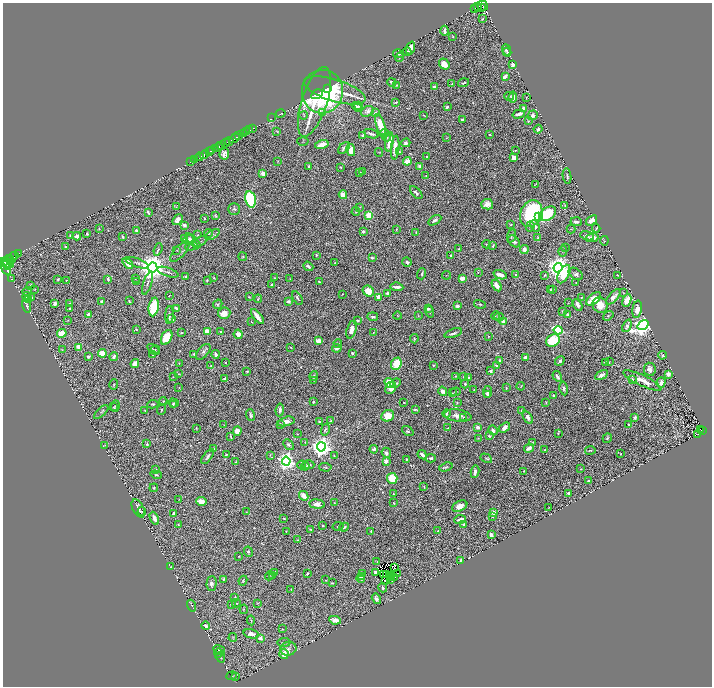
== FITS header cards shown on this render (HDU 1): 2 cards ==
NAXIS1  =                 1419
NAXIS2  =                 1368

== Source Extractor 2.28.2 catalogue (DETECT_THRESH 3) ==
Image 1419 x 1368 px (HDU 1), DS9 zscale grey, zoomed out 1/2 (1 PNG px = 2 x 2 image px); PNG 714 x 688 px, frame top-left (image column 2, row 1367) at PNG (3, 3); each listed source drawn as its Kron ellipse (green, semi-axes under 4 px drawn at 4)
Background 0.559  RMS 0.02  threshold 0.061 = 3 sigma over >= 5 px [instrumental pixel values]
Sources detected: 765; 66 cannot appear on this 1/2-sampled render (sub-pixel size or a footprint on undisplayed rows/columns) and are neither listed nor drawn; of the other 699, the 500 brightest by FLUX_AUTO listed and drawn (199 fainter detections omitted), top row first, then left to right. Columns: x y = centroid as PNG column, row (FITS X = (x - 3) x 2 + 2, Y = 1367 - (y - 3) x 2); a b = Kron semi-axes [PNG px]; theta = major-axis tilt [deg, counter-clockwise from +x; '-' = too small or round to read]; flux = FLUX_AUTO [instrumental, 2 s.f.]
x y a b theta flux
482 6 5 5 - 480
477 7 2 1 - 84
475 8 3 2 - 120
481 8 2 1 - 41
483 19 2 2 - 5.4
445 31 5 2 - 12
453 37 3 3 - 3.3
410 48 7 4 69 44
506 50 6 2 -70 7.9
407 52 4 2 - 8.8
507 52 4 2 - 7.9
398 54 5 3 - 4.2
399 57 5 3 - 5.3
444 64 6 4 -52 55
513 64 2 2 - 76
505 76 3 2 - 31
392 82 4 2 - 13
464 83 6 3 19 6.6
452 84 4 3 - 4.2
397 85 3 2 - 3.3
434 87 3 3 - 14
327 89 4 2 - 55
335 90 32 11 -17 190
322 92 22 20 86 460
317 94 6 2 32 69
509 96 5 2 - 4.7
513 97 5 4 - 26
526 97 2 2 - 2.4
314 102 36 12 72 230
396 102 4 2 - 7.1
359 106 4 3 - 4.8
357 107 6 3 -41 9.3
447 107 3 2 - 5.5
524 108 3 3 - 18
367 111 7 5 31 16
281 113 5 2 - 4.3
322 113 4 3 - 4.5
375 113 3 3 - 8.3
519 114 6 2 16 19
304 115 4 2 - 3
424 115 3 2 - 2.6
533 115 5 4 - 15
272 118 3 1 - 7.9
462 119 3 2 - 12
528 121 3 3 - 3.8
380 125 12 4 -74 86
253 128 2 1 - 130
538 129 4 4 - 14
250 130 3 1 - 36
277 131 4 2 - 3.5
246 132 2 1 - 38
385 133 4 4 - 17
243 134 3 2 - 240
371 134 7 2 -19 14
363 135 4 3 - 11
490 135 3 2 - 5.4
239 136 2 1 - 81
387 137 4 4 - 7.1
235 138 5 2 - 1600
446 138 3 2 - 2.3
229 141 4 2 - 300
303 141 5 4 - 4.1
389 142 9 3 82 58
226 143 4 2 - 310
406 143 4 4 - 16
322 144 7 3 15 47
220 146 2 1 - 52
218 147 2 1 - 200
344 148 7 4 45 11
395 148 12 3 85 40
215 149 3 2 - 49
212 150 3 2 - 250
351 150 6 4 -79 36
515 150 3 2 - 2.9
210 152 3 2 - 390
379 152 4 2 - 2.9
399 152 2 2 - 4.1
224 154 5 5 - 19
204 155 5 2 - 630
427 156 3 2 - 2.8
199 157 4 1 - 49
514 157 4 3 - 27
194 160 2 1 - 28
191 161 2 1 - 18
278 161 3 2 - 2.8
407 161 4 4 - 65
420 166 3 3 - 20
309 167 3 3 - 8.8
341 167 2 2 - 2.4
363 172 3 3 - 3
263 173 3 3 - 38
360 173 3 2 - 4.9
426 176 2 2 - 2.6
567 176 7 2 -81 8
535 184 3 1 - 2.3
416 193 8 4 -48 14
343 195 4 3 - 41
250 199 8 5 -77 510
487 204 6 5 - 24
565 206 3 2 - 3.4
176 207 3 2 - 2.4
360 207 4 2 - 2.5
234 209 6 6 - 12
148 212 4 2 - 10
356 212 4 3 - 4.3
531 213 14 10 63 490
548 214 9 6 34 270
215 215 3 2 - 4.4
369 215 3 3 - 220
539 217 3 2 - 23
204 219 3 2 - 2.7
177 220 6 4 48 21
435 220 7 4 32 15
591 220 6 3 38 27
576 222 5 3 - 11
184 225 4 3 - 15
511 225 2 2 - 4
530 226 5 4 - 7.5
535 226 6 3 -66 20
99 228 2 2 - 3.2
596 228 4 3 - 3.4
396 229 3 2 - 3.1
571 229 4 2 - 2.5
136 230 2 2 - 15
363 232 3 3 - 14
416 232 4 2 - 3.3
209 233 4 4 - 4.9
87 234 3 2 - 8.5
70 235 4 3 - 7.4
197 235 4 3 - 4.1
212 235 8 2 34 7.3
77 236 4 3 - 23
511 236 7 3 70 7.9
587 236 7 4 -18 11
123 237 3 2 - 5.8
538 238 3 3 - 4.3
592 238 6 4 13 35
184 239 2 2 - 6.8
189 240 6 4 38 13
193 241 9 3 -45 20
200 241 8 2 30 5.9
514 241 7 4 -44 14
604 241 4 3 - 2.6
486 244 4 3 - 2.8
191 246 6 2 16 3.4
493 246 3 2 - 7.6
65 247 4 3 - 6.8
565 247 3 2 - 2.3
158 249 6 3 71 7.3
458 249 2 2 - 5.3
177 250 3 3 - 2.4
524 250 4 3 - 23
180 251 13 5 47 17
563 251 5 3 - 4.2
19 253 2 1 - 67
15 255 2 1 - 73
316 255 2 2 - 4.1
451 256 4 2 - 6.1
243 257 4 3 - 4
12 258 6 3 54 1300
372 258 4 3 - 7.1
10 259 2 2 - 400
4 262 6 2 37 680
407 262 5 2 - 9.7
9 263 5 3 - 430
128 263 6 3 -52 63
137 263 12 3 -20 9.7
335 263 2 2 - 3.5
7 265 6 2 -60 1200
308 266 5 3 - 12
5 267 9 2 -63 1100
152 267 5 5 - 7400
558 268 5 4 - 4100
168 272 11 3 -18 12
478 272 3 2 - 2.3
422 274 6 3 70 7.7
564 274 10 5 62 85
576 274 8 5 -37 12
447 275 4 2 - 2.4
500 275 7 3 -20 24
516 275 3 2 - 7.1
544 275 3 2 - 3.3
618 275 3 1 - 2.7
186 277 3 2 - 6.9
135 278 3 2 - 2.4
214 278 4 2 - 3.1
275 278 3 3 - 3.7
462 278 4 3 - 37
11 279 2 1 - 2.7
58 279 3 3 - 4.7
108 279 4 2 - 9.2
290 279 4 2 - 3.4
66 280 2 2 - 3.4
207 280 3 2 - 4.1
137 281 3 3 - 3.5
319 282 2 1 - 2.9
148 283 12 4 72 14
576 283 2 2 - 2.6
272 284 3 2 - 5.2
31 285 4 3 - 4.3
497 285 6 4 -59 31
397 287 7 2 -5 17
35 289 3 2 - 2.7
553 289 4 3 - 8.6
550 290 3 3 - 5.2
27 291 5 3 - 4.7
368 291 6 5 - 71
388 293 3 2 - 12
624 293 3 3 - 3.1
342 294 2 1 - 2.6
169 295 2 1 - 2.5
27 296 4 3 - 4.5
249 297 2 2 - 3.1
378 297 4 3 - 25
581 297 3 2 - 3.2
613 297 9 4 48 25
31 298 3 3 - 6.6
297 298 7 3 -59 7.2
29 299 2 2 - 2.3
258 299 4 3 - 4.6
593 299 9 5 39 78
627 300 6 4 68 56
129 301 4 2 - 5
289 301 2 2 - 38
101 302 3 2 - 5
55 303 4 3 - 20
568 303 3 2 - 2.5
70 304 4 2 - 3.9
218 304 5 3 - 5.2
480 304 6 2 -14 4.8
578 305 6 3 -62 18
600 305 8 7 - 57
27 306 7 3 -76 8.7
457 306 3 3 - 19
154 307 9 5 81 210
70 308 3 2 - 6.6
177 308 4 2 - 18
428 309 3 2 - 8.7
637 309 9 4 81 38
562 311 2 2 - 2.7
430 312 6 2 -81 6.1
224 313 6 5 - 50
568 314 3 2 - 7.1
88 315 3 3 - 38
169 315 9 3 86 12
397 316 4 2 - 3.6
418 316 3 2 - 2.7
495 316 4 3 - 3.6
608 316 6 3 37 4.1
257 317 9 3 -51 51
373 317 5 3 - 7.8
499 317 5 3 - 7.3
172 319 3 3 - 14
68 320 3 3 - 2.9
357 320 3 2 - 9.4
251 322 2 1 - 2.3
503 322 3 3 - 36
643 325 6 4 36 2300
627 326 6 3 67 16
136 329 3 2 - 4.9
351 330 9 5 74 36
558 330 4 3 - 380
220 331 2 2 - 5.1
207 332 4 3 - 71
373 332 3 2 - 2.7
62 333 5 4 - 92
181 333 4 2 - 3.2
453 333 9 2 20 11
238 334 4 4 - 25
488 336 3 2 - 3.2
167 337 8 5 62 140
414 339 5 4 - 4.6
553 340 7 5 29 230
318 341 4 3 - 32
338 344 4 3 - 7.5
79 347 4 4 - 37
290 347 2 2 - 3.2
337 348 5 3 - 11
153 349 7 3 -36 6
62 350 3 2 - 2.3
155 350 4 3 - 4.2
203 352 9 5 49 14
102 353 4 4 - 87
352 353 3 2 - 9.6
153 354 2 2 - 6.3
194 354 3 2 - 5
216 354 4 3 - 12
663 355 4 2 - 5.5
88 357 3 3 - 15
114 357 4 2 - 19
526 357 4 2 - 22
500 361 3 3 - 9.3
560 361 5 3 - 9.9
225 362 2 2 - 3.9
606 362 3 2 - 9.9
609 362 2 2 - 2.3
179 363 3 2 - 2.4
135 364 4 4 - 27
396 364 6 5 - 100
434 365 3 2 - 4
211 366 3 2 - 4.2
496 366 3 2 - 4
650 369 6 5 - 19
247 371 3 2 - 5.4
491 371 3 3 - 14
179 374 3 2 - 2.8
668 374 4 4 - 26
602 375 7 3 32 26
314 376 5 3 - 5.5
456 376 4 2 - 3.2
557 376 5 3 - 19
173 377 4 3 - 3.9
463 377 3 2 - 4.9
468 377 3 3 - 7.8
225 379 3 3 - 17
632 379 3 3 - 5.8
314 380 4 3 - 3
642 381 21 5 -25 56
389 383 5 4 - 62
396 383 6 3 24 9.2
661 383 5 3 - 22
114 384 5 3 - 4.4
465 384 4 3 - 7.2
521 386 4 3 - 3.8
179 388 2 2 - 2.3
391 388 7 5 58 35
506 388 3 2 - 4
563 388 7 3 -79 11
474 389 2 2 - 2.3
443 391 5 3 - 25
456 392 5 2 - 4.7
487 392 6 4 83 12
452 393 4 2 - 2.6
488 395 4 3 - 7.8
554 396 3 2 - 8.8
163 401 4 3 - 3.8
313 402 3 2 - 5.2
457 402 3 3 - 3.5
546 402 3 2 - 2.5
174 403 5 3 - 4.8
404 403 2 2 - 2.8
153 404 6 4 8 6.2
173 404 4 3 - 4.9
115 406 6 3 73 5.3
114 407 4 2 - 2.7
415 409 4 2 - 5.4
161 410 5 2 - 4.2
280 410 6 3 82 15
521 410 3 2 - 2.8
145 411 3 3 - 3.1
101 412 9 3 44 7.4
446 414 4 3 - 9.4
251 415 6 3 -70 11
388 416 6 5 - 75
458 416 13 6 -8 36
463 417 3 2 - 2.6
528 417 7 4 -60 16
635 417 2 2 - 30
286 421 8 4 13 20
331 421 3 3 - 3.9
320 422 4 3 - 7
280 424 3 3 - 5.5
224 425 3 2 - 2.4
629 425 2 2 - 5.6
478 427 4 3 - 18
505 427 6 4 36 32
448 428 4 2 - 2.9
196 429 4 2 - 2.6
701 429 3 2 - 10
325 430 6 4 76 8
493 430 5 3 - 18
237 431 5 4 - 24
408 431 6 4 -36 7.9
702 431 2 1 - 21
558 433 4 2 - 2.5
298 434 2 2 - 2.8
697 434 2 1 - 3
231 436 4 2 - 5.5
489 436 3 2 - 7.7
478 438 3 2 - 2.3
607 438 5 3 - 7
305 442 4 2 - 2.7
533 442 4 2 - 3.4
147 444 3 2 - 8.4
105 445 4 2 - 2.7
288 445 6 4 -48 8
321 447 4 4 - 3500
529 448 5 3 - 27
214 449 3 2 - 6.4
374 449 4 3 - 7.8
545 450 4 3 - 4.6
590 450 5 3 - 5.6
386 453 5 4 - 15
226 454 2 2 - 7.1
620 454 2 2 - 3.5
270 455 4 2 - 3.1
422 455 5 3 - 25
208 456 9 3 53 9
334 456 3 2 - 2.8
431 458 5 3 - 11
486 458 6 3 -29 5.6
406 459 2 2 - 5.6
286 461 4 4 - 2100
386 461 2 2 - 63
236 462 2 2 - 2.9
302 465 4 3 - 4.2
308 465 6 4 -2 13
305 466 4 3 - 4.7
325 467 6 3 -4 5.4
446 467 7 3 20 6.9
156 469 2 2 - 3.3
581 469 3 2 - 2.7
524 471 2 2 - 3.3
475 472 6 3 78 14
156 475 6 3 -20 5.3
392 478 5 5 - 100
588 481 3 2 - 5.3
424 487 4 2 - 2.9
154 488 4 3 - 5.7
569 493 3 2 - 8.7
393 494 3 3 - 3.8
304 496 5 3 - 38
179 499 3 3 - 2.6
201 501 5 4 - 51
334 503 3 2 - 2.3
394 503 2 2 - 2.8
317 504 8 4 -5 27
460 506 8 5 26 37
549 507 3 2 - 2.4
138 508 10 5 -63 17
142 511 4 3 - 4.6
246 512 3 3 - 2.6
493 512 3 3 - 41
174 513 4 2 - 9.9
492 517 3 3 - 3.6
154 518 7 3 -66 28
284 519 3 2 - 3.6
460 519 6 2 10 20
178 524 3 3 - 2.7
463 525 3 2 - 6.5
323 526 4 3 - 6.4
338 526 5 3 - 5.5
344 527 5 3 - 7.2
311 530 3 2 - 4.6
286 531 2 2 - 3.1
371 531 3 2 - 3.8
438 531 2 2 - 2.3
491 535 3 3 - 19
298 540 3 2 - 2.6
248 552 5 4 - 6.9
239 556 2 2 - 2.7
461 560 4 2 - 7.2
377 562 2 2 - 2.4
171 567 3 2 - 3.4
394 568 2 1 - 3.5
275 572 2 2 - 4.6
376 572 3 3 - 12
307 573 3 2 - 5.1
398 573 2 1 - 4.5
363 574 3 2 - 9.1
383 574 2 1 - 6.6
272 575 4 2 - 9.9
386 575 2 2 - 12
269 576 4 3 - 4.3
361 576 4 3 - 11
392 576 3 2 - 12
395 577 3 2 - 11
361 578 4 2 - 6.3
391 578 3 2 - 13
223 579 3 2 - 5.1
326 580 3 3 - 3.5
386 580 3 2 - 3.8
390 580 2 1 - 7.9
243 581 5 3 - 4
332 583 3 2 - 5.2
211 584 7 5 89 14
383 588 5 2 - 4.8
291 589 2 2 - 2.3
235 597 3 2 - 5.1
376 599 5 3 - 13
236 603 4 3 - 4.4
258 603 4 2 - 3.7
231 604 3 2 - 2.7
192 606 6 2 -72 3
244 609 4 2 - 2.4
251 620 5 3 - 4.4
335 620 6 3 -10 27
206 626 4 3 - 21
282 629 3 2 - 2.3
251 634 8 4 -13 28
233 638 4 2 - 2.4
260 638 2 2 - 52
284 643 6 3 6 8.7
288 649 8 7 - 15
219 650 6 4 -34 9.6
219 653 4 3 - 2.4
284 654 5 4 - 51
220 657 5 2 - 3.5
232 676 5 2 - 2.7
236 677 3 2 - 2.9
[199 fainter detections neither listed nor drawn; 66 sub-pixel or undisplayed-footprint detections neither listed nor drawn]